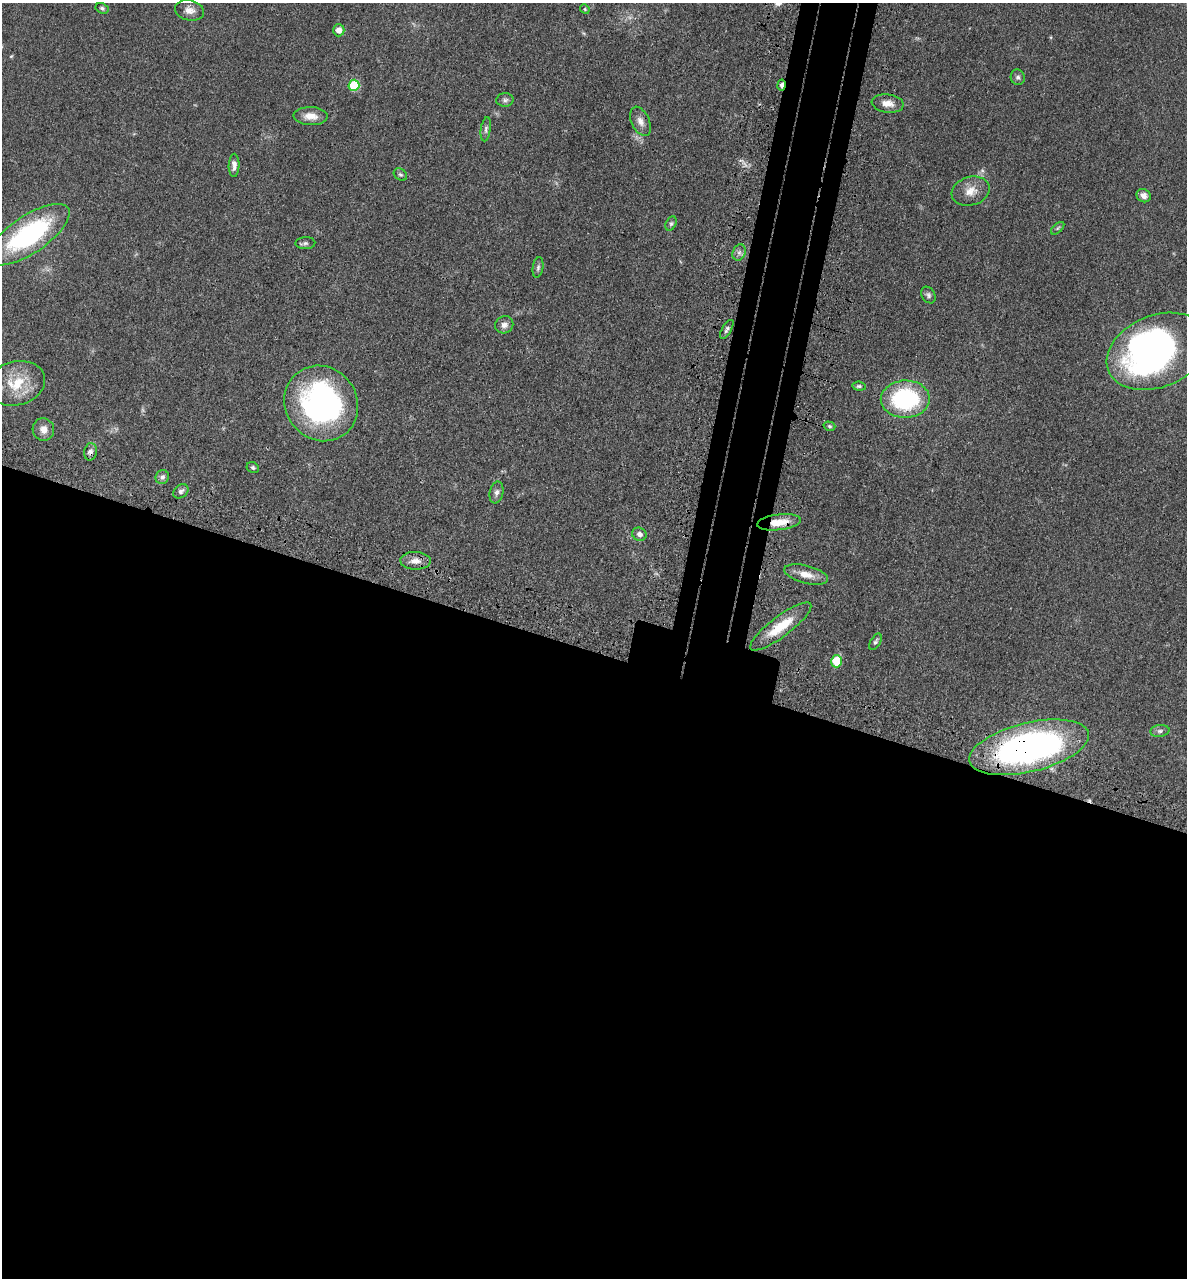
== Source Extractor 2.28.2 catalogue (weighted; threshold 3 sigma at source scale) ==
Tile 14 of 4 x 4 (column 2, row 4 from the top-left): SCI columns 1504-2688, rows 71-1346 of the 5260 x 5242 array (HDU 1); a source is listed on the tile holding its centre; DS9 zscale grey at full resolution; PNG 1189 x 1280 px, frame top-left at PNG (2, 3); each listed source drawn as its Kron ellipse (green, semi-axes under 4 px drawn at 4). Shown black and unused: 53% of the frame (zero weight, under 3 of 4 exposures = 7% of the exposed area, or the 3 px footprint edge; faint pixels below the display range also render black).
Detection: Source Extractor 2.28.2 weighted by HDU 2 'WHT'; one run over the whole footprint, this tile lists its part. Background 0.041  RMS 0.005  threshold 0.0223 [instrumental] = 3 sigma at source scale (4.5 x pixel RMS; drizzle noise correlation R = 1.50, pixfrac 1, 0.05/0.05 arcsec/px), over >= 5 px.
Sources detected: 50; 3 too faint to see at this stretch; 1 inside a brighter object's white glare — neither listed nor drawn; the other 46 listed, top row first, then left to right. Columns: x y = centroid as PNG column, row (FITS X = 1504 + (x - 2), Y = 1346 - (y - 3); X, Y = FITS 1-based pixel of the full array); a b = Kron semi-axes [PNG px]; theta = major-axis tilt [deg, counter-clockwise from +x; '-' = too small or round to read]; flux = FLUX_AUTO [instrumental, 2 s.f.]
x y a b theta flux
102 8 7 5 -28 0.93
585 9 5 4 - 0.56
189 10 14 10 -12 3.7
339 30 6 6 - 3.8
1018 77 8 7 - 1.4
354 85 6 5 - 23
781 85 5 3 - 3.4
505 100 8 7 - 1.4
888 103 16 9 -8 4.5
310 116 17 9 -2 5.1
640 121 15 9 -65 3.4
486 129 12 5 82 1.4
234 165 11 5 89 2.2
400 174 7 5 -34 0.95
971 191 19 14 17 6.6
1144 196 7 6 - 2.7
671 224 7 5 63 1
1058 228 8 4 42 0.79
29 235 47 19 34 68
305 243 10 6 1 1.2
739 252 8 6 69 1.9
538 267 10 5 81 1.3
928 295 9 6 -57 1.5
504 325 9 8 - 2.8
727 329 11 4 59 1.3
1157 351 52 36 22 170
16 383 29 22 15 17
859 386 7 4 -6 0.92
905 399 24 18 2 57
321 403 39 36 -54 120
829 426 6 4 -16 0.84
43 429 11 10 - 3.9
90 452 9 6 80 1.8
253 467 6 5 - 1
162 477 7 6 - 1.7
181 491 8 6 36 1.6
496 492 11 7 78 2
779 522 22 8 7 8.4
639 534 7 6 - 2
416 561 15 8 -2 4
806 574 22 9 -14 6
781 626 37 10 37 14
875 642 9 5 60 1.1
837 661 6 5 - 16
1160 731 9 6 7 1.6
1029 747 61 24 14 180
Overlapping masked pixels (flux is a lower limit): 4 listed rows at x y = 781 85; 90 452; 779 522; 1029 747